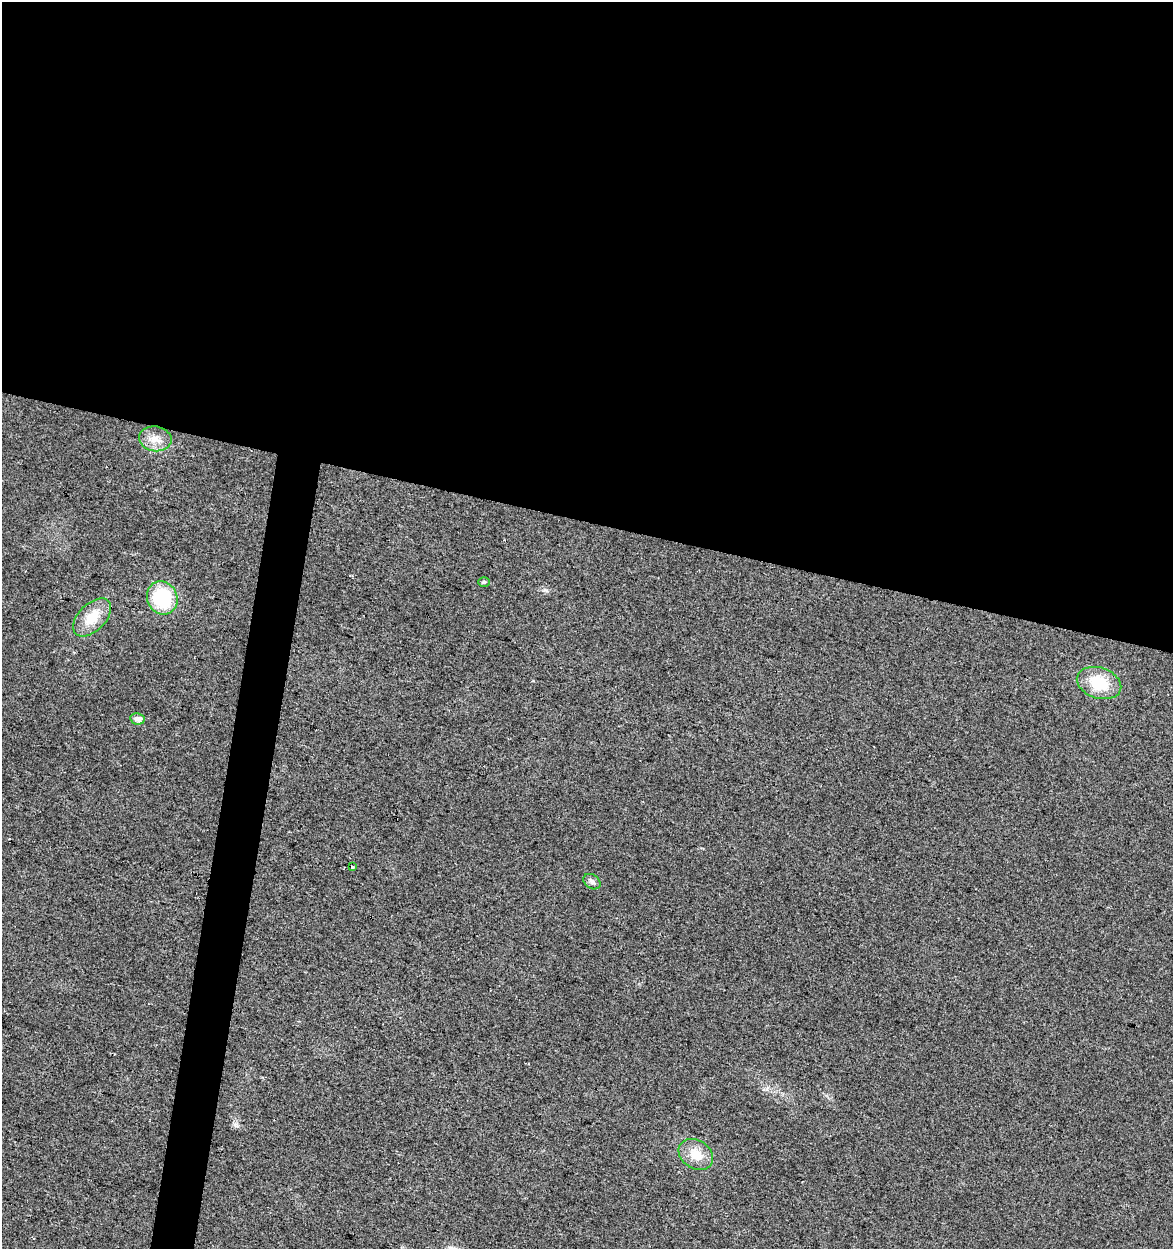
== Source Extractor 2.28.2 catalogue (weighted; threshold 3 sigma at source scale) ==
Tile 3 of 4 x 4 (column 3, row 1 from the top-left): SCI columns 2628-3798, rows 3742-4988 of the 5193 x 4995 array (HDU 1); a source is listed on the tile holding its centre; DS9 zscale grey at full resolution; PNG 1175 x 1251 px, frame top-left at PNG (2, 2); each listed source drawn as its Kron ellipse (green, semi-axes under 4 px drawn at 4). Shown black and unused: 44% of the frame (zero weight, under 2 of 3 exposures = <1% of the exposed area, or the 3 px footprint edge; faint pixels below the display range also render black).
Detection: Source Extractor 2.28.2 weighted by HDU 2 'WHT'; one run over the whole footprint, this tile lists its part. Background 0.017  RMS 0.0078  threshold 0.035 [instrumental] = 3 sigma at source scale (4.5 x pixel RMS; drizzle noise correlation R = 1.50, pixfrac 1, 0.0396/0.0396 arcsec/px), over >= 5 px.
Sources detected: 10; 1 cosmic-ray / hot-pixel residue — neither listed nor drawn; the other 9 listed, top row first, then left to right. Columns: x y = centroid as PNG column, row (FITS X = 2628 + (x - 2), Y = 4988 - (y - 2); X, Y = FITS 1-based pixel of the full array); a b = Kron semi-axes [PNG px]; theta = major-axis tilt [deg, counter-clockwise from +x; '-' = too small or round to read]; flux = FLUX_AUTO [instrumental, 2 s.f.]
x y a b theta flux
155 439 16 12 -8 9.7
484 582 6 5 - 1.2
162 598 17 15 -67 52
92 617 23 13 45 19
1099 683 23 15 -18 27
137 719 7 6 - 4.5
352 867 3 3 - 6.9
592 882 9 7 -34 2.8
696 1154 18 14 -34 14